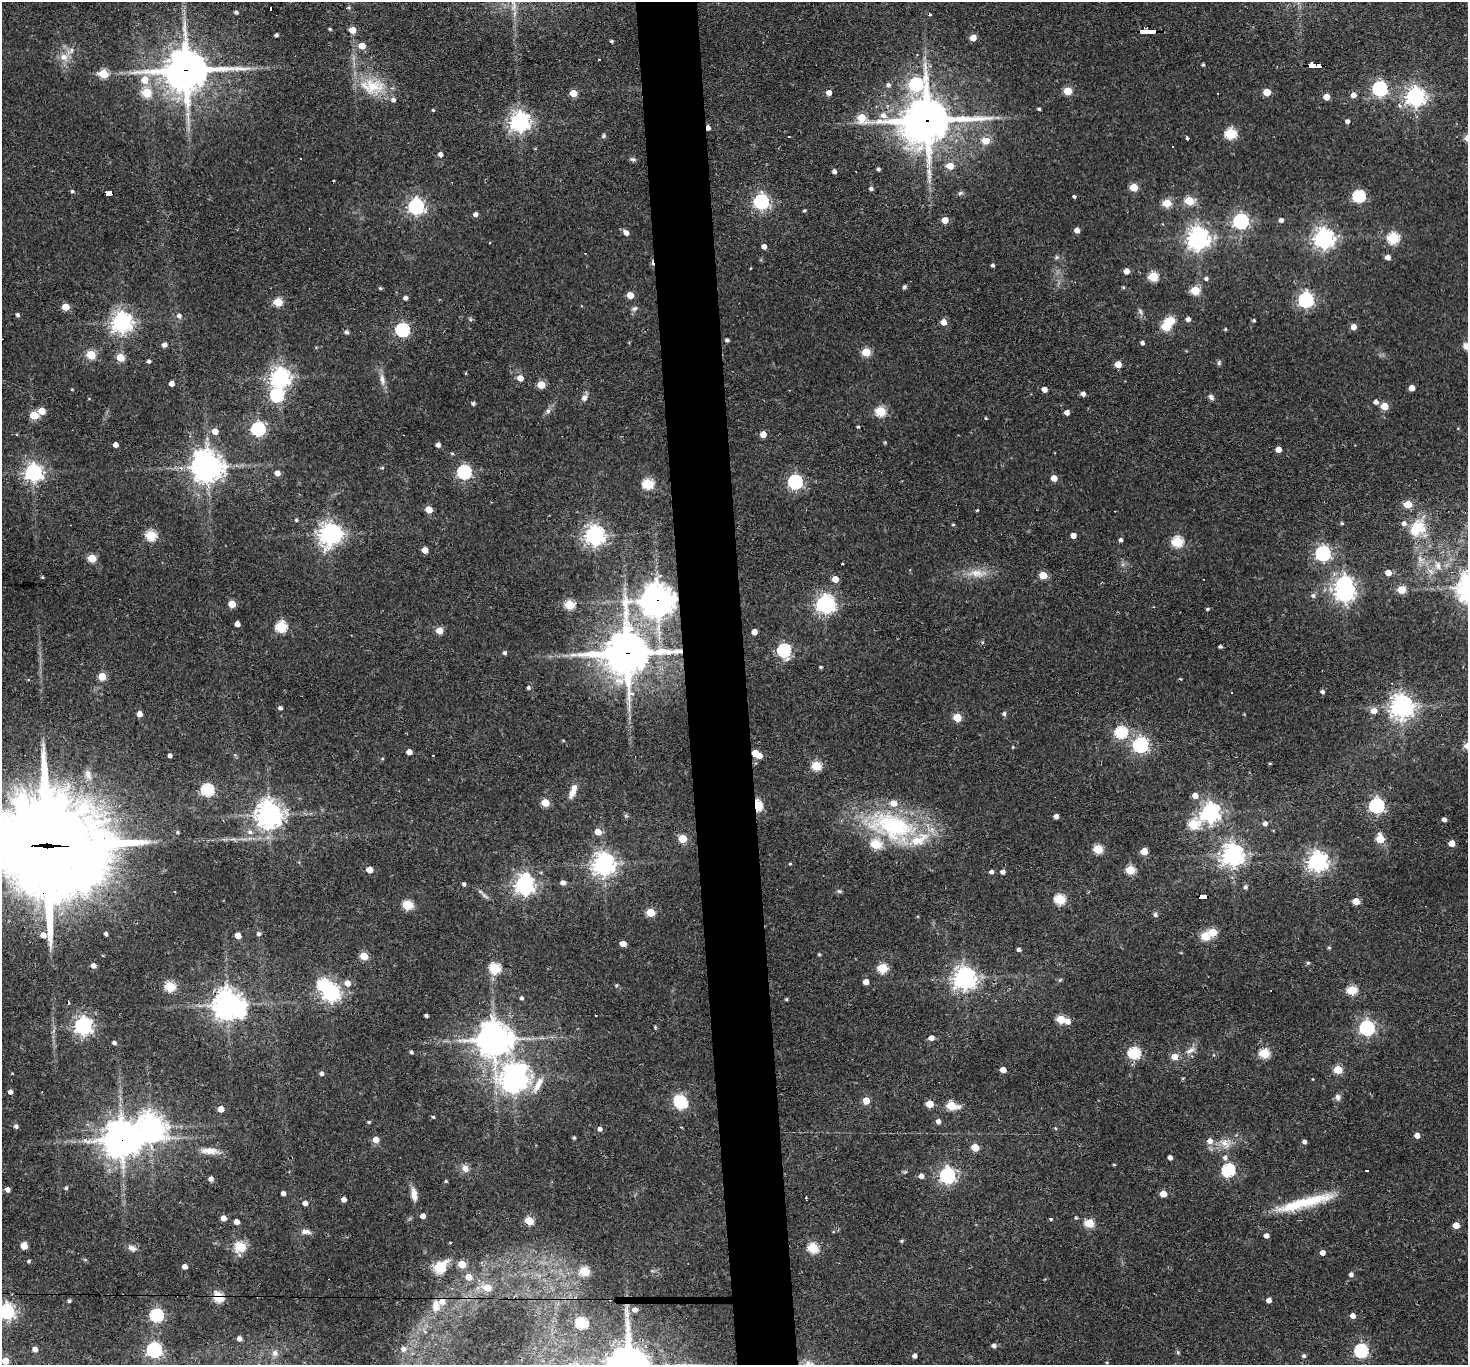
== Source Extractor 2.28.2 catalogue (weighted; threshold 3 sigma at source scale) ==
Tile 5 of 3 x 3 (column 2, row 2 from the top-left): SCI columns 1466-2931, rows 1523-2885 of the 4396 x 4374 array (HDU 1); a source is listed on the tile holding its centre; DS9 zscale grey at full resolution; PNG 1470 x 1367 px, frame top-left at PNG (2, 2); no overlay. Shown black and unused: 4% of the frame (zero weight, under 2 of 3 exposures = <1% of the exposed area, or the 3 px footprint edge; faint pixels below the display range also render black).
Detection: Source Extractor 2.28.2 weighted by HDU 2 'WHT'; one run over the whole footprint, this tile lists its part. Background 0.0647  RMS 0.0057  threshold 0.0257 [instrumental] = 3 sigma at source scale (4.5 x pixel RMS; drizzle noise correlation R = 1.50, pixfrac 1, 0.05/0.05 arcsec/px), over >= 5 px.
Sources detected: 403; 1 too faint to see at this stretch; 8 inside a brighter object's white glare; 6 cosmic-ray / hot-pixel residue — not listed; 9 inside a brighter listed object's ellipse — not listed separately; the other 379 listed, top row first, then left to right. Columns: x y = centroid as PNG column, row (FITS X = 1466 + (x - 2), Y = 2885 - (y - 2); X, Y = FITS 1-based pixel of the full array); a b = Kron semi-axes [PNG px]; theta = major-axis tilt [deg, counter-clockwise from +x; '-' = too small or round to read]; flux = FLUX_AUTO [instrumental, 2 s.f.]
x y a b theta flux
236 12 4 3 - 1.4
330 29 4 3 - 0.65
352 30 5 4 - 7.7
1147 31 15 3 0 190
276 35 4 3 - 1.5
973 38 5 4 - 7.2
611 41 4 3 - 1
362 46 5 5 - 8.3
64 57 11 10 - 5.4
1203 64 4 3 - 0.86
1314 65 13 4 -2 110
186 70 16 14 2 1700
103 74 5 5 - 25
145 80 8 7 - 7.4
916 84 12 10 -26 79
888 85 6 5 - 1.6
372 86 37 22 -7 23
1380 89 6 6 - 140
1068 91 5 5 - 18
829 92 4 4 - 4.6
1267 92 5 5 - 14
147 93 5 5 - 27
573 93 5 4 - 13
1353 95 5 5 - 3.3
1326 97 5 4 - 7.4
1415 97 7 7 - 300
1039 109 3 3 - 1
433 110 3 3 - 0.62
883 115 8 6 -18 3.2
862 118 21 6 -13 22
927 120 15 14 - 2000
1347 121 4 4 - 2.2
520 122 7 7 - 360
708 128 4 3 - 2.9
912 129 12 8 -36 160
1231 133 6 5 - 50
604 136 5 5 - 1.3
789 137 2 2 - 0.66
1187 138 3 3 - 1.5
986 140 5 5 - 17
1172 146 2 2 - 0.43
535 148 5 3 - 0.43
440 154 4 4 - 2.6
301 159 2 2 - 0.4
633 159 8 5 -24 1.2
950 166 7 6 - 6.9
878 169 3 3 - 1.2
834 171 4 4 - 2
333 181 3 3 - 1.1
1134 187 5 5 - 17
871 189 4 3 - 1.7
72 191 4 4 - 1
108 193 6 4 -2 42
960 193 7 5 26 1.1
1074 196 4 3 - 1
1359 196 6 6 - 66
1189 201 5 5 - 26
761 202 6 6 - 160
1167 203 5 5 - 22
416 206 6 6 - 200
804 211 3 3 - 0.94
476 214 5 4 - 2.3
945 220 5 4 - 8.3
1281 220 4 4 - 1.9
1241 221 6 6 - 170
1077 230 4 4 - 4.1
626 233 6 4 -46 3.2
1198 238 8 7 - 440
1324 238 7 7 - 370
1393 238 6 5 - 50
764 246 4 4 - 3.2
1057 257 6 5 - 0.98
1388 257 5 4 - 3.5
993 265 4 3 - 1.1
1126 271 4 4 - 5.8
1153 276 5 5 - 34
1206 279 5 4 - 1.5
904 287 5 5 - 1
1123 287 4 3 - 0.74
380 288 4 3 - 0.82
1195 290 5 5 - 25
630 295 5 5 - 8.9
405 298 4 4 - 2.1
1306 300 6 6 - 150
278 302 5 5 - 24
66 307 5 5 - 14
634 309 9 5 28 1.5
1140 312 9 5 -63 1.6
17 315 4 4 - 1.4
179 316 7 6 - 2.2
1188 319 4 4 - 2.7
1254 320 4 3 - 0.75
122 322 7 7 - 350
943 322 5 5 - 5.8
1166 326 5 5 - 25
1353 327 5 4 - 5.1
1225 329 4 4 - 0.69
402 330 6 6 - 93
347 332 5 4 - 1.7
727 340 6 4 -2 1
1142 343 4 4 - 1.6
165 345 4 4 - 3.1
1466 346 8 7 - 3.2
866 352 5 5 - 22
91 355 5 5 - 29
120 357 5 5 - 15
149 361 4 4 - 1.4
1219 363 7 5 71 1.1
1118 364 5 4 - 10
280 378 7 7 - 340
520 378 5 5 - 5.2
382 379 16 6 -81 3.6
171 383 4 4 - 3.9
541 385 5 5 - 14
1412 388 4 4 - 5.4
72 389 3 3 - 0.54
1044 389 5 4 - 4.3
1083 394 4 4 - 2.8
277 395 6 6 - 75
584 397 11 6 64 2.5
1211 397 8 6 -49 1.9
1376 402 5 4 - 2.3
473 403 4 4 - 1.3
1384 406 5 5 - 14
42 411 5 5 - 11
548 411 7 6 - 1.6
881 411 5 5 - 38
1067 412 4 4 - 3.7
34 415 5 5 - 18
985 418 4 3 - 0.54
858 427 4 3 - 0.68
258 429 6 6 - 110
215 431 5 5 - 5.6
16 434 3 2 - 1
763 434 5 4 - 7
885 442 4 3 - 0.71
116 444 4 4 - 3.7
438 445 4 4 - 2.4
1278 449 4 4 - 5.2
452 454 4 4 - 0.79
207 467 10 10 - 750
382 468 5 3 - 0.58
33 472 7 6 - 240
464 472 6 6 - 120
277 473 4 4 - 4.4
1054 478 5 4 - 6.3
795 482 6 6 - 120
648 484 6 5 - 45
1408 504 5 5 - 18
429 509 5 5 - 10
977 510 4 2 - 0.74
296 520 4 4 - 0.8
1342 523 4 4 - 0.79
953 524 4 4 - 0.68
1417 528 21 16 48 17
329 534 7 7 - 420
151 535 6 5 - 38
594 535 7 7 - 330
1073 535 4 4 - 4.5
1121 540 4 4 - 1.7
1177 542 6 5 - 45
425 550 5 4 - 6.5
1323 553 6 6 - 150
92 558 5 5 - 17
1420 559 11 7 -62 3.1
842 563 3 2 - 0.54
1438 566 12 8 -78 3.7
1431 571 10 7 -49 2.9
977 573 29 10 -2 9.6
1388 573 4 4 - 7.6
1043 575 5 5 - 15
42 577 3 3 - 0.66
835 579 5 4 - 8.1
1401 590 5 5 - 16
1345 593 7 6 - 210
1313 596 7 6 - 1.6
657 600 11 11 - 900
232 604 5 5 - 12
825 604 8 7 - 270
570 605 5 5 - 34
1207 609 4 3 - 0.95
237 624 4 4 - 3.9
281 627 6 5 - 50
439 630 5 5 - 10
754 632 4 4 - 4.8
982 642 5 4 - 0.67
1220 646 4 3 - 1.3
784 650 6 6 - 92
505 653 4 4 - 1.3
627 653 17 16 - 2000
821 667 3 3 - 1.9
102 676 5 5 - 17
528 687 5 4 - 1.2
1322 692 4 4 - 1.6
1402 706 8 8 - 440
280 708 4 4 - 1.6
1374 711 5 5 - 5.4
139 714 5 4 - 4.5
1004 714 5 5 - 1.4
957 717 5 5 - 19
1121 732 6 6 - 66
1140 745 6 6 - 170
1013 747 4 4 - 0.55
409 752 5 4 - 4.6
755 753 5 5 - 11
170 755 4 4 - 2
816 766 5 5 - 34
88 775 14 9 -76 4.2
207 790 6 6 - 72
573 792 17 8 60 4.6
1195 796 5 5 - 4.9
545 803 5 5 - 16
757 805 5 4 - 57
1377 806 6 6 - 170
1210 812 7 7 - 320
269 815 9 8 - 670
1056 816 4 4 - 2.6
1444 819 4 4 - 2.2
1265 823 5 5 - 2.4
1193 824 6 6 - 34
892 826 69 37 -16 81
177 832 4 4 - 0.89
250 832 7 6 - 1.9
598 832 5 5 - 7.8
683 839 5 5 - 19
1380 839 6 5 - 21
1452 843 5 4 - 8.3
47 846 47 33 -3 12000
1098 849 5 5 - 31
1144 851 5 5 - 11
1233 855 7 7 - 450
1318 861 7 7 - 350
604 864 7 7 - 500
790 864 4 3 - 0.51
369 870 5 5 - 7.6
1130 870 5 5 - 29
991 872 4 4 - 2.1
1003 872 4 4 - 2.4
563 882 5 5 - 2.6
464 884 4 4 - 1.3
524 885 7 7 - 330
1245 887 5 5 - 1.4
839 891 6 5 - 1
485 895 14 4 -41 2
1203 896 8 4 -2 150
1060 899 5 5 - 45
1356 901 5 4 - 10
407 905 6 5 - 35
651 913 5 5 - 19
1155 915 6 6 - 1.3
1213 932 5 5 - 24
106 933 4 4 - 1.3
259 934 5 4 - 1.4
238 935 5 4 - 7
1205 936 8 8 - 8.1
623 944 5 4 - 7.9
1329 948 5 4 - 0.7
1019 949 4 4 - 1.7
819 954 4 3 - 0.73
364 956 5 5 - 18
1308 963 5 5 - 0.84
93 966 5 5 - 2.9
495 968 6 5 - 45
882 968 5 5 - 37
964 978 7 7 - 480
1060 980 7 4 45 0.79
866 982 4 4 - 5.7
347 983 6 6 - 4.7
616 985 5 4 - 0.75
170 986 5 5 - 44
1352 990 5 5 - 36
331 993 7 6 - 250
522 998 4 4 - 1.1
786 999 4 3 - 0.73
227 1005 9 9 - 790
426 1015 4 3 - 1.4
1061 1019 5 5 - 24
1068 1021 5 5 - 4.1
83 1026 7 6 - 260
655 1027 4 4 - 0.74
1367 1028 6 6 - 150
931 1038 5 4 - 3.8
494 1039 11 11 - 1200
114 1043 4 4 - 1.7
1190 1050 15 6 26 3.4
411 1052 4 3 - 1.2
1134 1053 6 5 - 67
1264 1053 5 5 - 37
1174 1057 5 5 - 9.4
1003 1070 5 4 - 7
1338 1070 5 5 - 23
322 1074 5 5 - 1.7
514 1079 10 9 - 690
1312 1079 4 3 - 0.36
538 1085 28 8 60 7.7
10 1092 4 4 - 2.6
1338 1097 9 7 -84 2.2
866 1101 5 5 - 12
681 1103 6 6 - 66
929 1104 5 5 - 13
951 1106 7 5 -11 29
221 1109 5 4 - 7
433 1117 4 4 - 0.75
938 1121 5 4 - 2.7
369 1122 4 3 - 0.77
16 1126 5 5 - 1.7
1055 1128 4 3 - 0.68
600 1129 5 4 - 2.1
1417 1135 4 4 - 4.8
574 1137 3 3 - 1.1
121 1140 12 12 - 1200
376 1140 5 5 - 5.7
1210 1141 6 6 - 3.9
1304 1142 5 4 - 1.7
1225 1143 16 12 -31 6.6
975 1147 5 5 - 14
210 1151 23 9 -5 6.3
1225 1157 6 6 - 2.2
1170 1158 4 4 - 2.2
1114 1165 5 3 - 0.45
465 1168 9 8 - 3.6
1228 1170 6 6 - 73
1367 1170 3 2 - 0.56
947 1175 6 6 - 180
921 1176 5 5 - 2.9
211 1179 5 4 - 2.8
446 1181 4 3 - 0.65
66 1188 5 4 - 1
7 1189 5 4 - 3
283 1193 4 4 - 2.3
414 1194 17 6 -83 4.5
1163 1194 5 5 - 9.5
806 1197 2 2 - 0.48
344 1199 4 4 - 3.2
305 1203 5 4 - 3.2
1304 1203 73 11 15 29
423 1216 4 4 - 4.1
223 1218 5 4 - 4.4
1050 1219 3 3 - 1.2
529 1221 5 5 - 22
236 1222 4 4 - 4.1
1089 1223 5 5 - 30
1456 1225 5 4 - 8.8
306 1232 14 6 -5 2.8
1266 1236 5 5 - 2.5
901 1241 4 4 - 0.81
24 1246 5 5 - 11
240 1247 16 14 11 9.3
132 1248 12 7 -27 2.7
813 1248 5 5 - 44
1322 1253 4 4 - 3.8
29 1261 4 3 - 0.9
462 1264 5 5 - 16
185 1267 4 4 - 3.2
441 1267 21 14 45 12
584 1271 5 5 - 31
1351 1274 5 5 - 2
469 1277 6 5 - 7.5
487 1288 6 5 - 13
218 1297 5 5 - 53
1269 1300 4 4 - 3.3
69 1301 4 4 - 1
436 1305 15 10 -89 6.2
635 1310 6 5 - 2.9
6 1311 6 6 - 180
156 1315 6 6 - 92
1353 1316 4 4 - 3.5
582 1323 6 5 - 60
239 1339 4 4 - 2.2
994 1346 5 5 - 2.1
35 1349 5 5 - 3.2
403 1349 6 5 - 2.1
154 1350 6 6 - 150
1361 1351 6 6 - 100
1178 1352 6 4 -88 0.8
275 1353 8 8 - 2.6
915 1356 4 4 - 2.6
1304 1356 5 5 - 1.3
5 1361 5 4 - 11
Overlapping masked pixels (flux is a lower limit): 14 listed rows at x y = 1147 31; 1314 65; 186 70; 927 120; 708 128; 108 193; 657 600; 627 653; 755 753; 757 805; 47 846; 1203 896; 121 1140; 218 1297
Isophote crosses this tile's border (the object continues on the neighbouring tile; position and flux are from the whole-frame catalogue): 3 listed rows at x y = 1466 346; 47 846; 6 1311